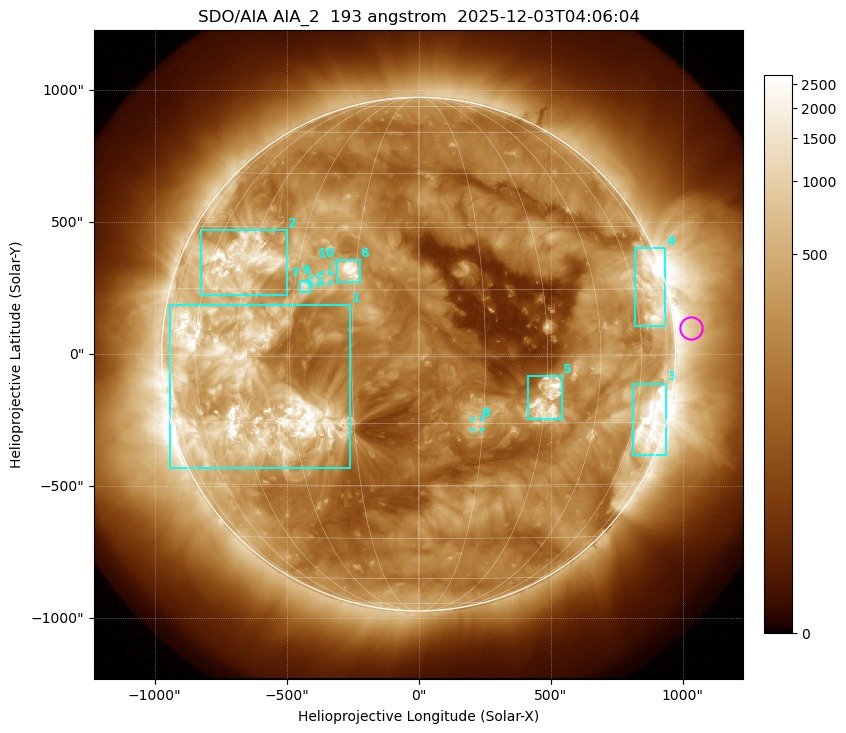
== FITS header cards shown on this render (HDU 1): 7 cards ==
TELESCOP= 'SDO/AIA '           / For AIA: SDO/AIA
INSTRUME= 'AIA_2   '           / For AIA: AIA_ATA1, AIA_ATA2, AIA_ATA3 or AIA_AT
WAVELNTH=                  193 / [angstrom] Wavelength
WAVEUNIT= 'angstrom'           / Wavelength unit: angstrom
DATE-OBS= '2025-12-03T04:06:04.843' / [ISO] Date when observation started; ISO 8
CTYPE1  = 'HPLN-TAN'           / CTYPE1: HPLN
CTYPE2  = 'HPLT-TAN'           / CTYPE2: HPLT

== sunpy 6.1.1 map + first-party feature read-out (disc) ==
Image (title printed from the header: SDO/AIA AIA_2  193 angstrom  2025-12-03T04:06:04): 1024 x 1024 px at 2.4 arcsec/px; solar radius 973 arcsec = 406 px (full disc in frame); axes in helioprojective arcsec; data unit not stated in the header (colour bar unlabelled)
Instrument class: DISC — disc imager (sunpy class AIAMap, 193 A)
Bright regions (active regions / flare kernels): reference = the median radial profile (limb darkening/brightening removed); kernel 9 px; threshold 5 sigma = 618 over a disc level ~210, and >= 1.15x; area >= 12 px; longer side >= 10 px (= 24 arcsec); searched inside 0.97 R_sun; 10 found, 10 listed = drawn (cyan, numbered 1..; 3 of them under ~33 arcsec drawn as corner ticks so the feature stays visible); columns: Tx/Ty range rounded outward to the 5 arcsec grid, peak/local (2 s.f.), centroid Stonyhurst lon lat
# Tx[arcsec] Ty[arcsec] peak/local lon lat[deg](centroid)
1 -940..-260 -430..185 25 -43 -8
2 -825..-500 220..470 17 -48 +22
3 810..940 -385..-110 14 +68 -15
4 820..935 105..400 7.6 +69 +14
5 415..545 -250..-85 12 +30 -10
6 -310..-220 270..355 16 -17 +20
7 -450..-410 235..280 8.2 -27 +16
8 210..235 -285..-250 6 +14 -15
9 -405..-380 265..290 6.7 -25 +17
10 -365..-335 270..305 7 -22 +18
Off-limb structures (1.02-1.3 R_sun): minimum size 162 px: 2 found; the strongest spans PA ~240..300 deg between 1.02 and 1.3 R_sun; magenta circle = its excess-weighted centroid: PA ~275 deg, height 1.06 R_sun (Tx ~1030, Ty ~100 arcsec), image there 3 x the reference